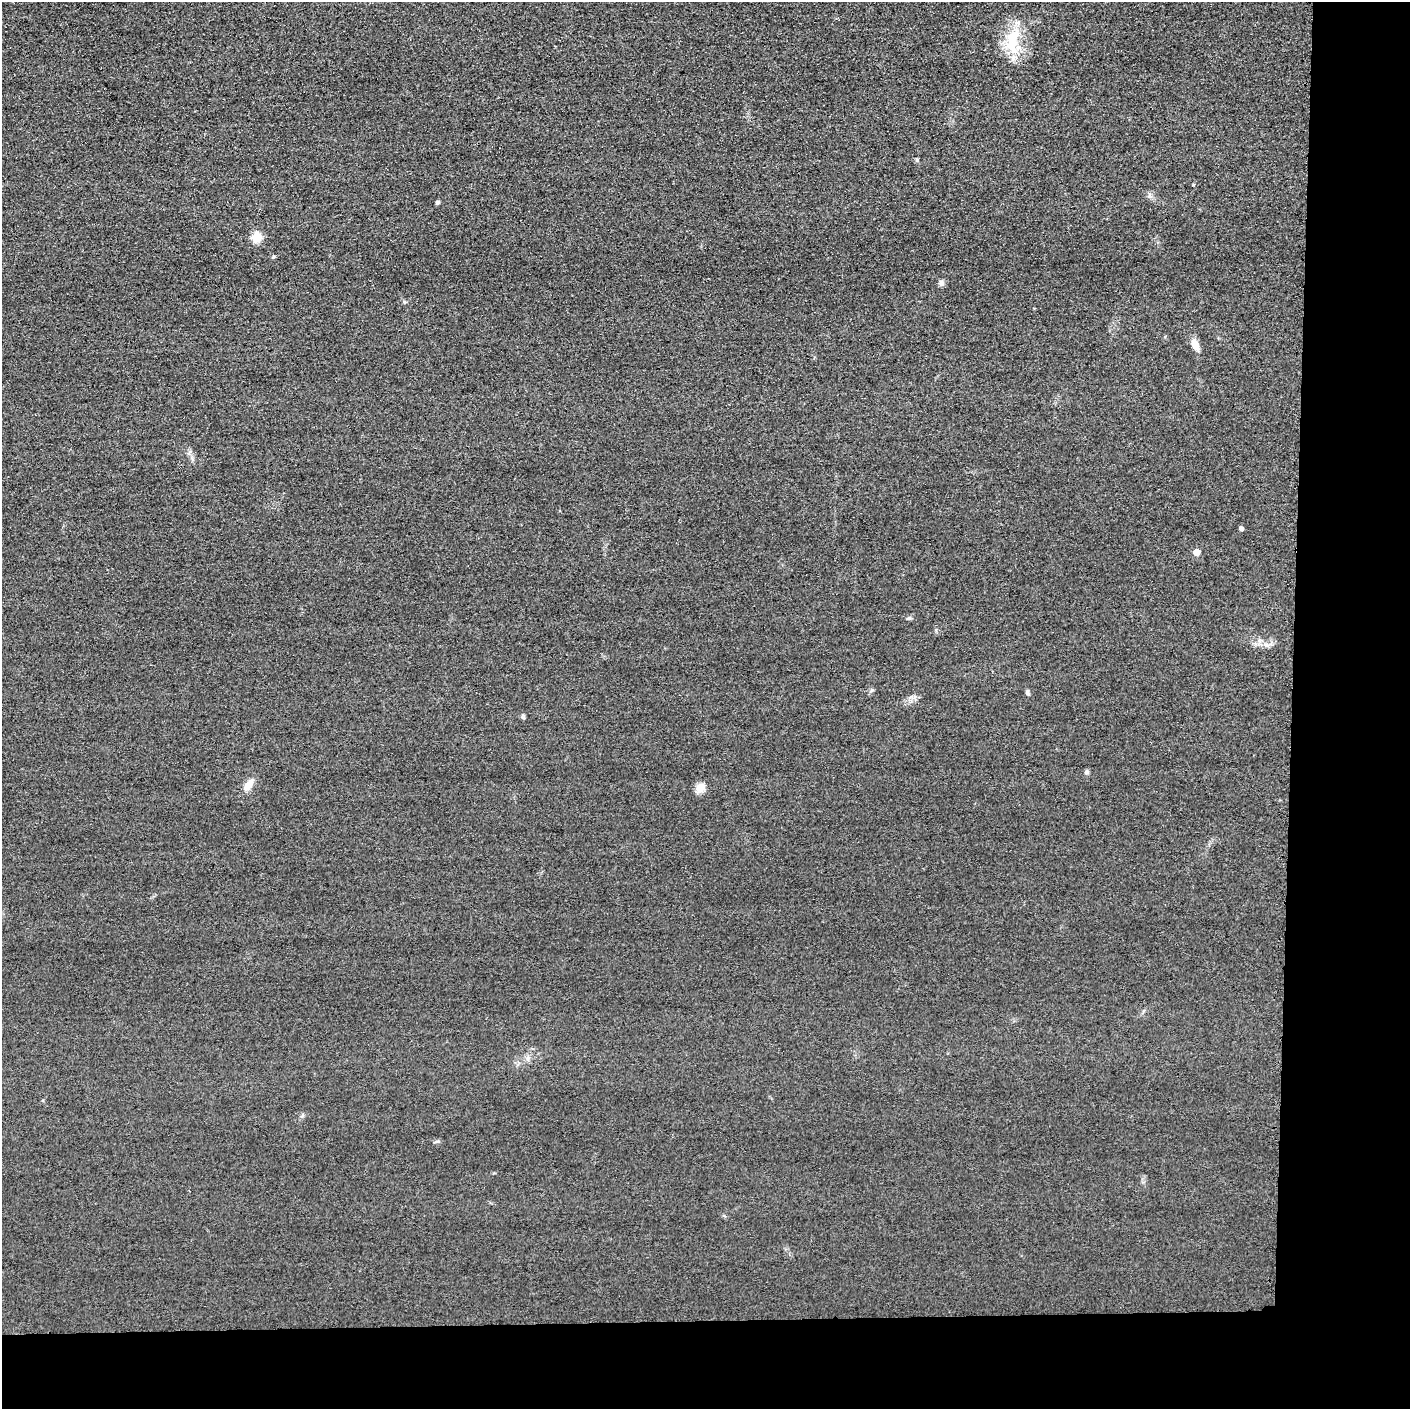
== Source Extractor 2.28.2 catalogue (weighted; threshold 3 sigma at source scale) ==
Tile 9 of 3 x 3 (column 3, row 3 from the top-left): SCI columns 2831-4238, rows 29-1435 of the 4251 x 4275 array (HDU 1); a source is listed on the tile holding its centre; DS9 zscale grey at full resolution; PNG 1412 x 1411 px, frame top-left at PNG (2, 2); no overlay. Shown black and unused: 14% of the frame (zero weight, under 3 of 4 exposures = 3% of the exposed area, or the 3 px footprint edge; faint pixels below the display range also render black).
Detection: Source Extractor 2.28.2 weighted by HDU 2 'WHT'; one run over the whole footprint, this tile lists its part. Background 0.0604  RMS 0.017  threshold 0.0775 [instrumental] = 3 sigma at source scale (4.5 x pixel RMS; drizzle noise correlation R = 1.50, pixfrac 1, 0.05/0.05 arcsec/px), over >= 5 px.
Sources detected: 16; all 16 listed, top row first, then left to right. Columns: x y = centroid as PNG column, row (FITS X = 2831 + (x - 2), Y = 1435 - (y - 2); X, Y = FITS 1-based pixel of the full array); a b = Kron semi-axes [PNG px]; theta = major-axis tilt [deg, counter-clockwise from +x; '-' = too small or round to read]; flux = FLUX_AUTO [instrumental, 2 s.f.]
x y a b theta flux
1012 41 36 16 82 62
917 160 5 4 - 2.2
437 202 5 4 - 3.8
257 238 5 5 - 88
941 283 7 6 - 5.3
405 302 6 4 -89 2.1
1195 345 13 8 -67 16
1241 528 4 4 - 6
1196 552 5 5 - 21
909 618 6 4 18 2.3
1266 645 8 6 -12 6.5
1027 693 7 5 -90 3
523 717 7 4 -53 2.4
1087 772 6 5 - 3.1
248 785 15 8 54 16
700 788 13 10 69 13
Unlisted compact peaks at least as high as the median listed source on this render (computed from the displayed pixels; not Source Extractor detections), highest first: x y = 273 257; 1193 185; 1149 196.